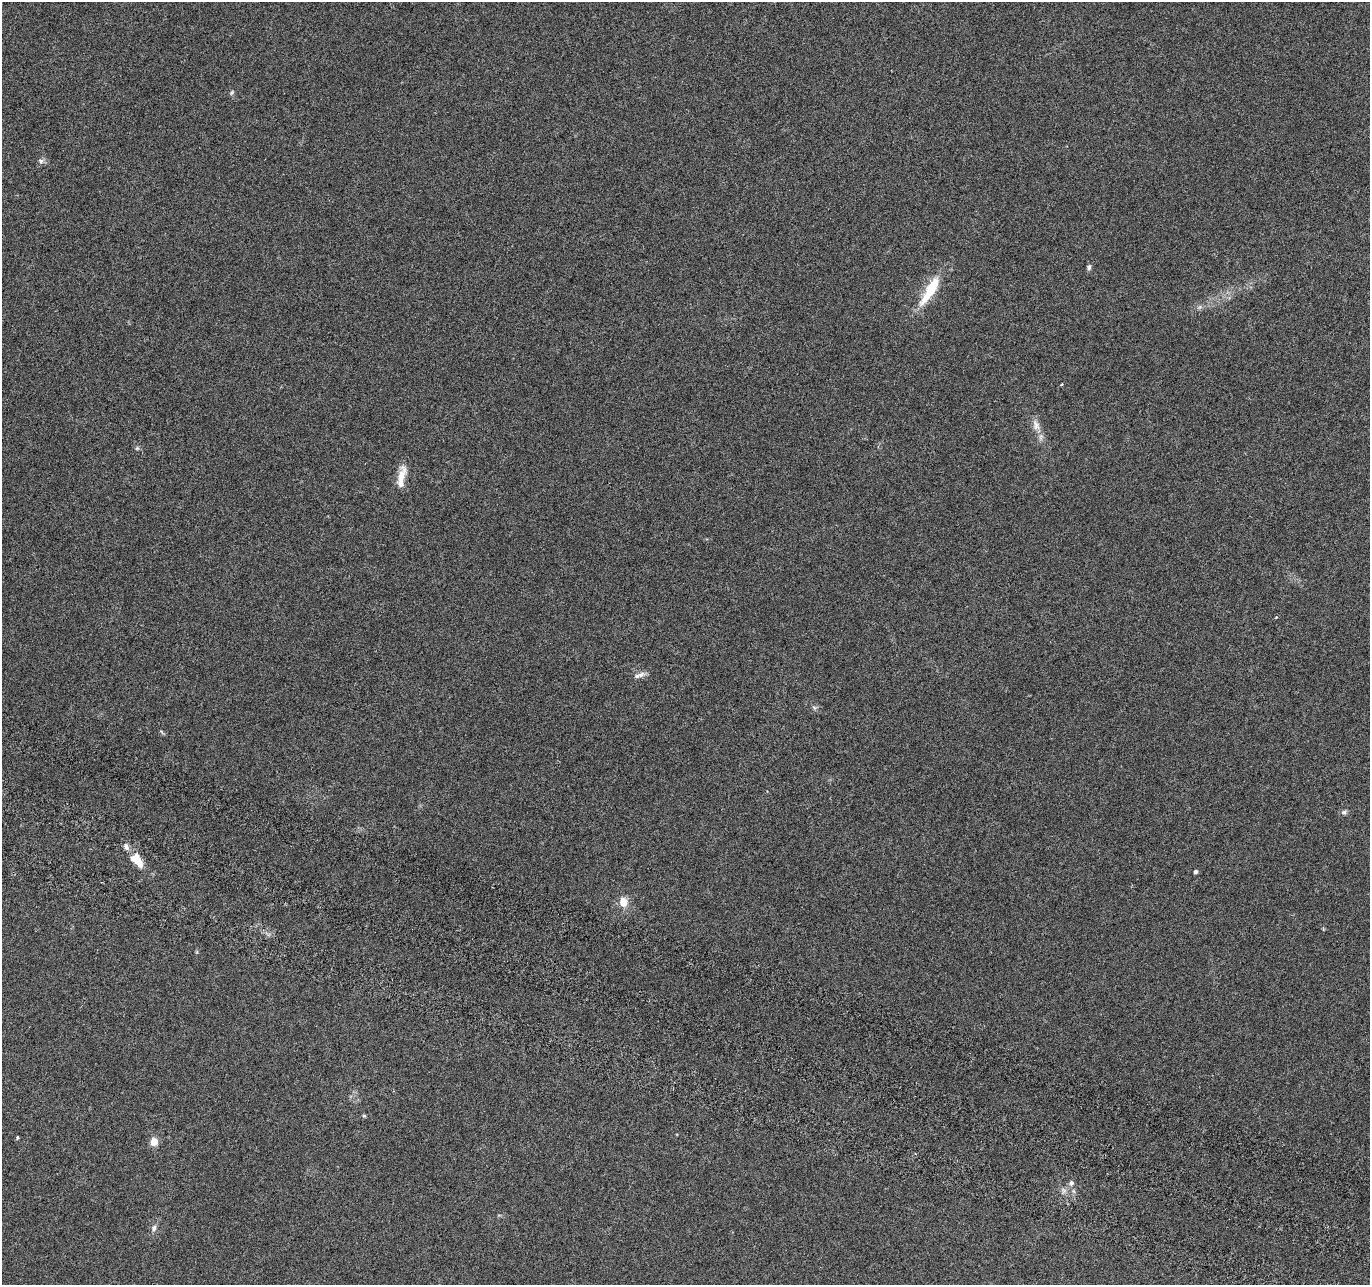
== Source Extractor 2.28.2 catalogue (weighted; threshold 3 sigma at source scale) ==
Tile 6 of 4 x 4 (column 2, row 2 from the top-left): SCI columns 1391-2758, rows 2834-4116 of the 5526 x 5730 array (HDU 1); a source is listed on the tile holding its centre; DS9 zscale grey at full resolution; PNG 1372 x 1287 px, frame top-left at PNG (2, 2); no overlay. Shown black and unused: <1% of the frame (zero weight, under 3 of 6 exposures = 3% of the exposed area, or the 3 px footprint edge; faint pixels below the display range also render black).
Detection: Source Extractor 2.28.2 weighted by HDU 2 'WHT'; one run over the whole footprint, this tile lists its part. Background 0.02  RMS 0.0034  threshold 0.0141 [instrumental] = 3 sigma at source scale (4.09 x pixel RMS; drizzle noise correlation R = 1.36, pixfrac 0.8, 0.0396/0.0396 arcsec/px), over >= 5 px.
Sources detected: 22; all 22 listed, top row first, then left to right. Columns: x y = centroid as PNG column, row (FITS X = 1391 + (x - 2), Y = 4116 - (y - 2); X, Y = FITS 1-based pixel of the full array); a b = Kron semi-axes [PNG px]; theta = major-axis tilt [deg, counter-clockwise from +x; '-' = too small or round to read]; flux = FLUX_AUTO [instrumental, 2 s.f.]
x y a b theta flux
232 92 8 4 55 0.5
41 161 8 6 -49 0.95
1089 267 8 5 82 0.78
930 290 41 11 59 12
1062 384 4 3 - 0.32
1036 425 17 10 -65 2.9
137 448 6 5 - 0.52
401 476 25 9 74 4.6
1276 617 5 3 - 0.23
639 675 18 6 17 1.6
814 707 7 4 -20 0.57
161 732 8 3 -46 0.41
1344 812 8 6 -19 0.81
126 847 9 7 -63 1.3
136 860 16 8 -46 7.9
1196 871 4 4 - 0.92
623 902 9 8 - 4.1
364 1116 5 4 - 0.4
17 1138 3 3 - 0.49
154 1142 5 4 - 8
1071 1183 7 6 - 0.93
154 1228 9 6 71 1.2